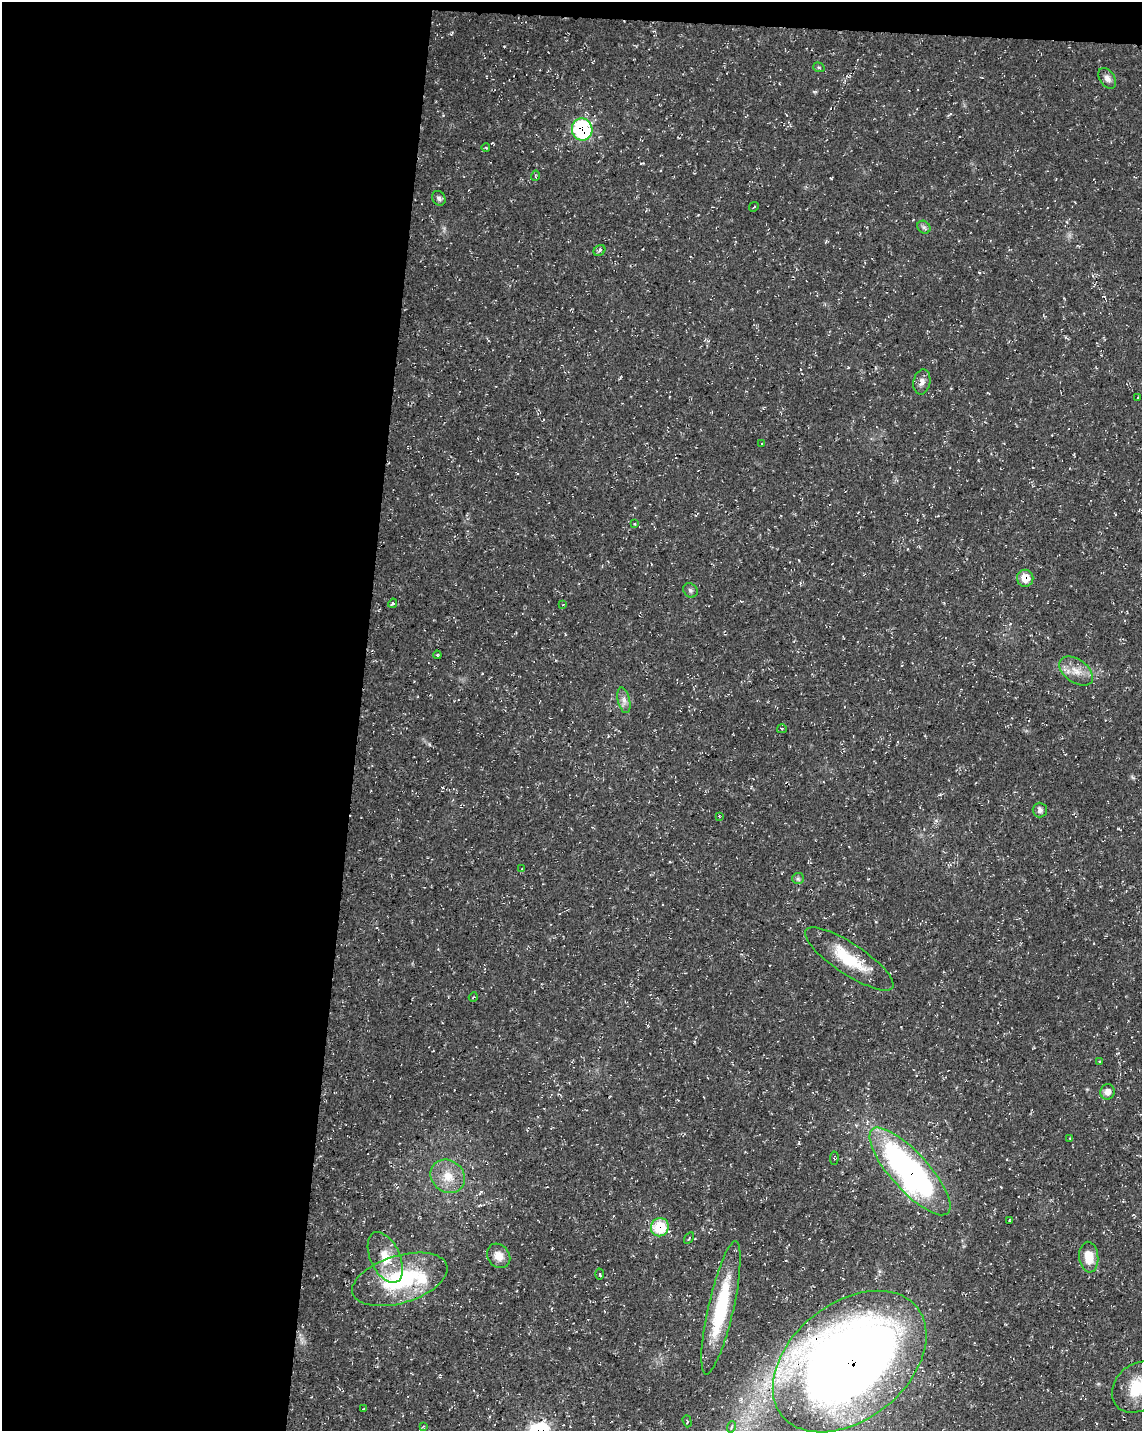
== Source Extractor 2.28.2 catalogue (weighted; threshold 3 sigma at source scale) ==
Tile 1 of 4 x 3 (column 1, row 1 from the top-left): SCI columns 13-1152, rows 3147-4575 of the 4576 x 4806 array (HDU 1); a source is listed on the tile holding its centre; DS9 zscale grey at full resolution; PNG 1144 x 1433 px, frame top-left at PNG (2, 2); each listed source drawn as its Kron ellipse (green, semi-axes under 4 px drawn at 4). Shown black and unused: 32% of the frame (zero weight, under 3 of 4 exposures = <1% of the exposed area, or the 3 px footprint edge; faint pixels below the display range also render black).
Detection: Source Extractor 2.28.2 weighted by HDU 2 'WHT'; one run over the whole footprint, this tile lists its part. Background 0.0136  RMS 0.0022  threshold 0.01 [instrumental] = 3 sigma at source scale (4.5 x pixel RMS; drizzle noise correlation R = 1.50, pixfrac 1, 0.0396/0.0396 arcsec/px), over >= 5 px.
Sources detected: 49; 1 inside a brighter listed object's ellipse — not listed separately; the other 48 listed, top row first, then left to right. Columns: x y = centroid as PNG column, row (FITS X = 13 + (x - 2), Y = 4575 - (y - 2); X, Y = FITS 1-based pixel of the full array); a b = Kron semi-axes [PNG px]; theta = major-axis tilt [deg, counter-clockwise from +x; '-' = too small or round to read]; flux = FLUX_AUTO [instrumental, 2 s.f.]
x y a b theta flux
819 67 6 4 -20 0.38
1107 78 11 7 -55 1.2
582 129 11 10 - 23
486 148 4 3 - 0.19
535 176 5 3 - 0.21
439 198 8 6 -57 0.65
754 207 5 2 - 0.17
924 227 7 5 -44 0.55
599 250 6 5 - 0.53
922 382 13 8 79 1.2
1138 398 3 2 - 0.15
762 443 2 2 - 0.19
635 524 3 2 - 0.26
1025 578 8 8 - 3.6
690 590 8 6 -46 0.58
393 603 5 4 - 0.27
563 604 4 2 - 0.14
437 655 4 3 - 0.27
1076 671 19 11 -36 3
624 700 13 6 -77 1.1
782 729 5 4 - 0.28
1040 810 7 7 - 0.85
719 816 2 2 - 0.14
522 869 4 2 - 0.16
798 878 6 5 - 0.48
849 959 52 15 -34 9.8
473 997 5 2 - 0.19
1100 1062 3 3 - 0.26
1107 1092 7 7 - 1.4
1070 1138 4 3 - 0.18
834 1158 7 3 84 0.35
910 1171 56 19 -48 76
448 1176 18 16 -38 4.5
1009 1220 4 2 - 0.18
660 1227 9 9 - 9.2
689 1238 6 2 57 0.23
499 1256 13 11 -51 2
385 1257 27 14 -65 5.4
1089 1257 15 9 -85 4.3
600 1274 5 3 - 0.28
400 1279 49 23 17 22
721 1308 68 12 77 19
850 1361 87 58 39 310
1138 1387 28 22 43 9.9
363 1409 4 2 - 0.15
687 1421 6 3 -72 0.26
423 1426 4 3 - 0.26
731 1427 6 3 72 0.33
Overlapping masked pixels (flux is a lower limit): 5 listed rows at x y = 582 129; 1025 578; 910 1171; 660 1227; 850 1361
Isophote crosses this tile's border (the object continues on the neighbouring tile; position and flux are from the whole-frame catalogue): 1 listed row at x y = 1138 1387